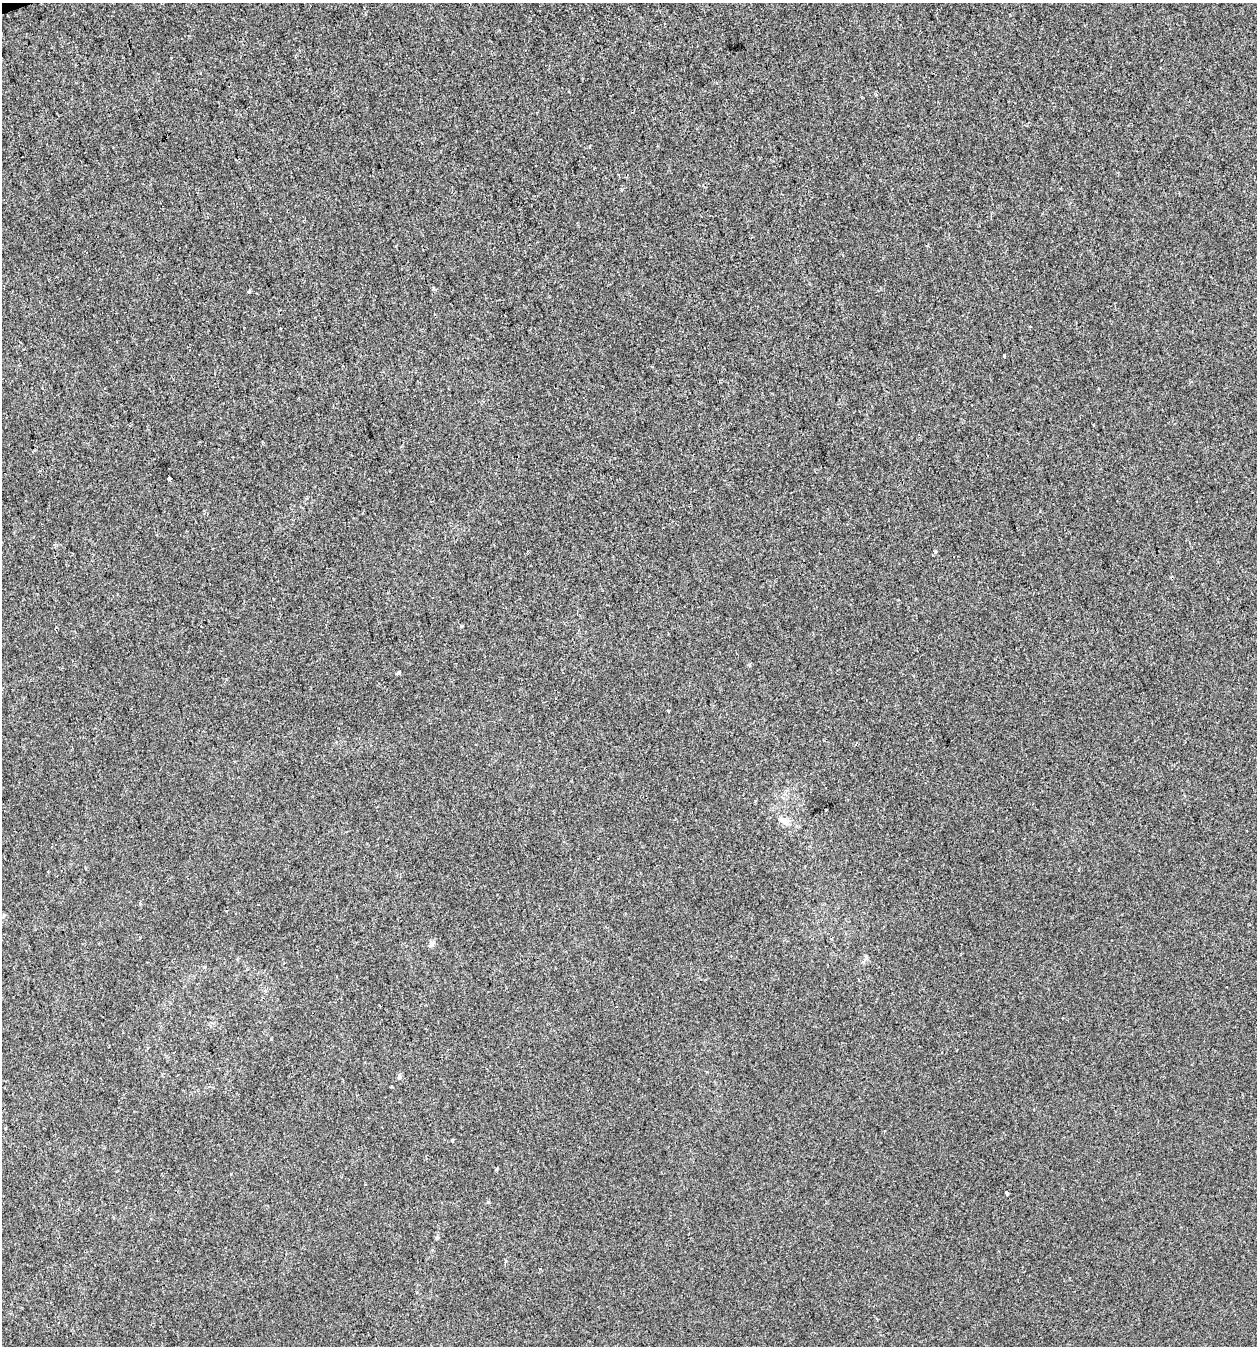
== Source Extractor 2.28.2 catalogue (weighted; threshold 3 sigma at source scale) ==
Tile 11 of 4 x 4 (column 3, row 3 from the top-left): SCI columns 2628-3882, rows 1345-2688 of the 5201 x 5378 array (HDU 1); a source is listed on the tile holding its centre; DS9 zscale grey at full resolution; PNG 1259 x 1348 px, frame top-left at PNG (2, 3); no overlay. Shown black and unused: <1% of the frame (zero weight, under 2 of 3 exposures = <1% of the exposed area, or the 3 px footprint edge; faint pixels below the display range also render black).
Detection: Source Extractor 2.28.2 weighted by HDU 2 'WHT'; one run over the whole footprint, this tile lists its part. Background -8.94e-04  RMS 0.0042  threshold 0.0189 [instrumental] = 3 sigma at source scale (4.5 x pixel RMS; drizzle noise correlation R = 1.50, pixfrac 1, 0.0396/0.0396 arcsec/px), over >= 5 px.
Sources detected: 15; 1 cosmic-ray / hot-pixel residue — not listed; the other 14 listed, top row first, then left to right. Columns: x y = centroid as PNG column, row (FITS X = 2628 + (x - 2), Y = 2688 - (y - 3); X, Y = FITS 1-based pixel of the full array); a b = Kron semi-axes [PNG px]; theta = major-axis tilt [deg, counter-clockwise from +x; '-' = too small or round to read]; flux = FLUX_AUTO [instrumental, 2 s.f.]
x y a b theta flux
697 129 3 2 - 0.45
249 291 4 3 - 1.3
1004 356 3 3 - 2.8
169 478 4 3 - 2.7
461 626 4 3 - 0.5
399 672 3 3 - 1.5
668 710 3 3 - 1.5
826 810 3 3 - 3
784 821 15 7 -40 2.9
431 945 9 4 54 1
399 1077 7 5 -90 0.87
1007 1193 5 3 - 3.3
437 1238 6 4 -1 0.51
877 1319 4 3 - 0.4
Unlisted compact peaks at least as high as the median listed source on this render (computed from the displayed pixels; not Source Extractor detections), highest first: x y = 452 1140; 866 956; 488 1202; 433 288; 935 552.